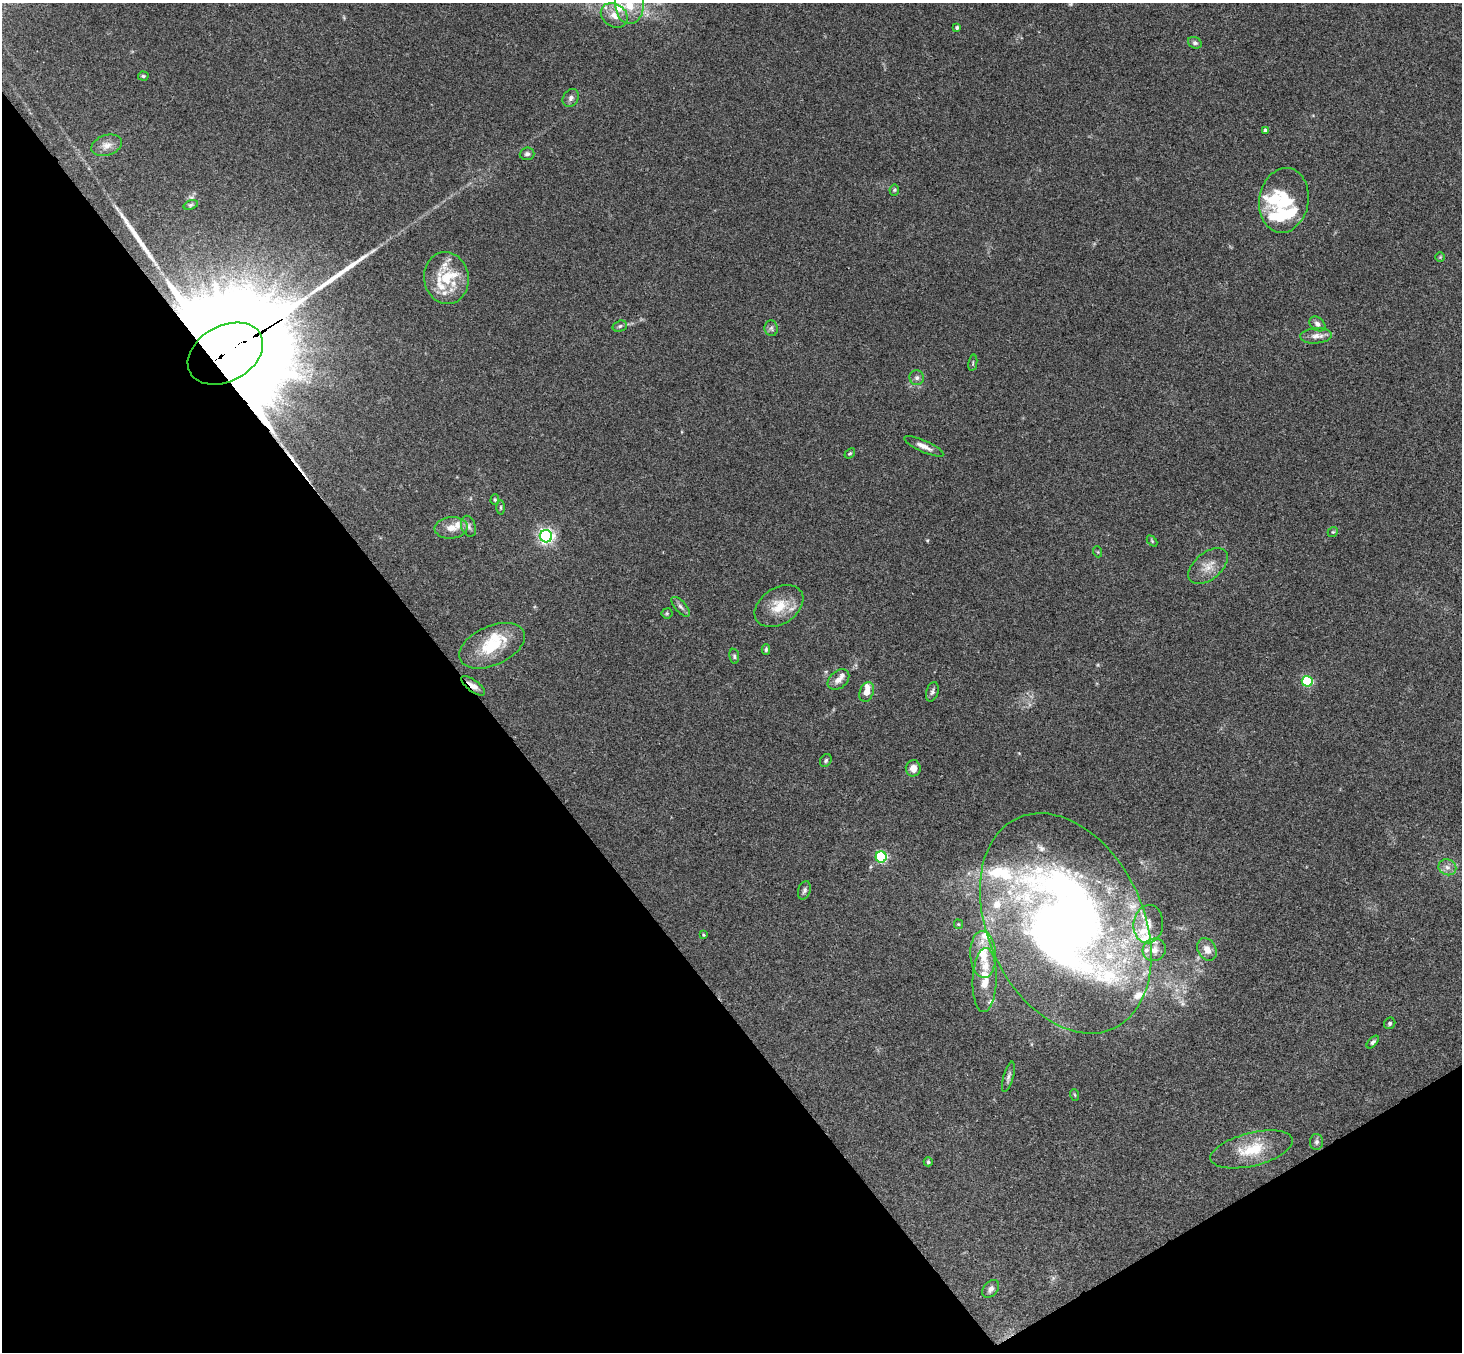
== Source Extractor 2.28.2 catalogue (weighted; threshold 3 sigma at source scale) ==
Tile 14 of 4 x 4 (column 2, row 4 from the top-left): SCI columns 1514-2973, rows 331-1680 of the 5942 x 5923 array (HDU 1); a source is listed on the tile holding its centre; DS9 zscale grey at full resolution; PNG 1464 x 1354 px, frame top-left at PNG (2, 3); each listed source drawn as its Kron ellipse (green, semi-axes under 4 px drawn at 4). Shown black and unused: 35% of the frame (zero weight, under 3 of 4 exposures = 6% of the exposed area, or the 3 px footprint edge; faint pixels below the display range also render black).
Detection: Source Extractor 2.28.2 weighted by HDU 2 'WHT'; one run over the whole footprint, this tile lists its part. Background 0.168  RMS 0.0077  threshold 0.0348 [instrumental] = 3 sigma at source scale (4.5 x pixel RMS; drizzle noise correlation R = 1.50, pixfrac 1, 0.05/0.05 arcsec/px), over >= 5 px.
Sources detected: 94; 1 too faint to see at this stretch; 2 inside a brighter object's white glare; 1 cosmic-ray / hot-pixel residue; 1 long thin detection or spike segment (spike, bleed or trail) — neither listed nor drawn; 25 inside a brighter listed object's ellipse — not listed separately; the other 64 listed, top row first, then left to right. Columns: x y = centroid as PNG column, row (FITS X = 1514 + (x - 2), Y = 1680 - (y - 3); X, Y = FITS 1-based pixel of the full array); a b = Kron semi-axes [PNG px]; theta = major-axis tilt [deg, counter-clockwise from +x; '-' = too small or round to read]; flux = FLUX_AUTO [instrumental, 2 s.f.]
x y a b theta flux
629 4 20 14 -88 22
614 15 14 11 -34 8.3
957 28 4 3 - 1.5
1195 43 7 5 -26 1.7
143 76 5 4 - 1.2
571 98 9 7 53 2.9
1265 130 4 4 - 2.1
107 145 16 10 18 6.1
527 154 7 6 - 2.2
894 190 5 5 - 1
1284 200 33 24 80 41
191 205 7 4 20 1
1440 257 5 4 - 0.87
446 278 26 22 -81 27
1317 324 9 6 -39 2.6
620 326 7 5 17 1.6
771 328 8 6 -83 2.2
1316 336 16 7 4 5.1
225 354 40 28 28 41000
973 363 8 2 80 0.8
917 378 7 7 - 2.6
924 446 21 6 -24 5.5
850 453 6 4 39 0.97
495 500 5 4 - 0.96
501 507 7 3 90 1.1
468 526 11 7 -71 2.9
451 528 16 10 5 8.2
1333 532 5 4 - 0.99
546 536 6 6 - 210
1152 541 6 4 -46 0.85
1098 552 5 3 - 0.68
1208 566 23 13 39 11
779 606 26 18 33 19
681 607 12 5 -48 2.7
667 613 5 5 - 1
492 646 35 19 24 32
766 650 5 4 - 1.2
734 656 7 5 -81 1.5
838 680 12 8 40 4.8
1307 681 5 5 - 64
473 686 14 5 -37 5.4
867 692 10 6 69 7.2
932 692 10 6 72 2.2
826 760 7 5 59 1.4
913 768 8 7 - 6.1
881 857 5 5 - 90
1447 867 9 8 - 4
804 890 9 6 72 2.1
1066 923 116 78 -65 720
958 924 5 4 - 0.79
1148 924 19 14 83 11
703 935 4 3 - 0.68
1207 949 12 9 -61 6.7
1154 950 12 11 - 6.6
983 954 23 13 -87 20
985 980 32 12 88 17
1390 1023 6 5 - 1.5
1373 1042 8 4 48 1.7
1008 1077 16 5 74 2.6
1075 1095 6 3 -70 0.91
1316 1142 8 6 88 2.1
1252 1149 42 16 14 27
928 1162 4 4 - 1.1
991 1289 10 7 50 3
Overlapping masked pixels (flux is a lower limit): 2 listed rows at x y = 225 354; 473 686
Isophote crosses this tile's border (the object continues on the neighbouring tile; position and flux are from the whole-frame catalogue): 1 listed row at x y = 629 4